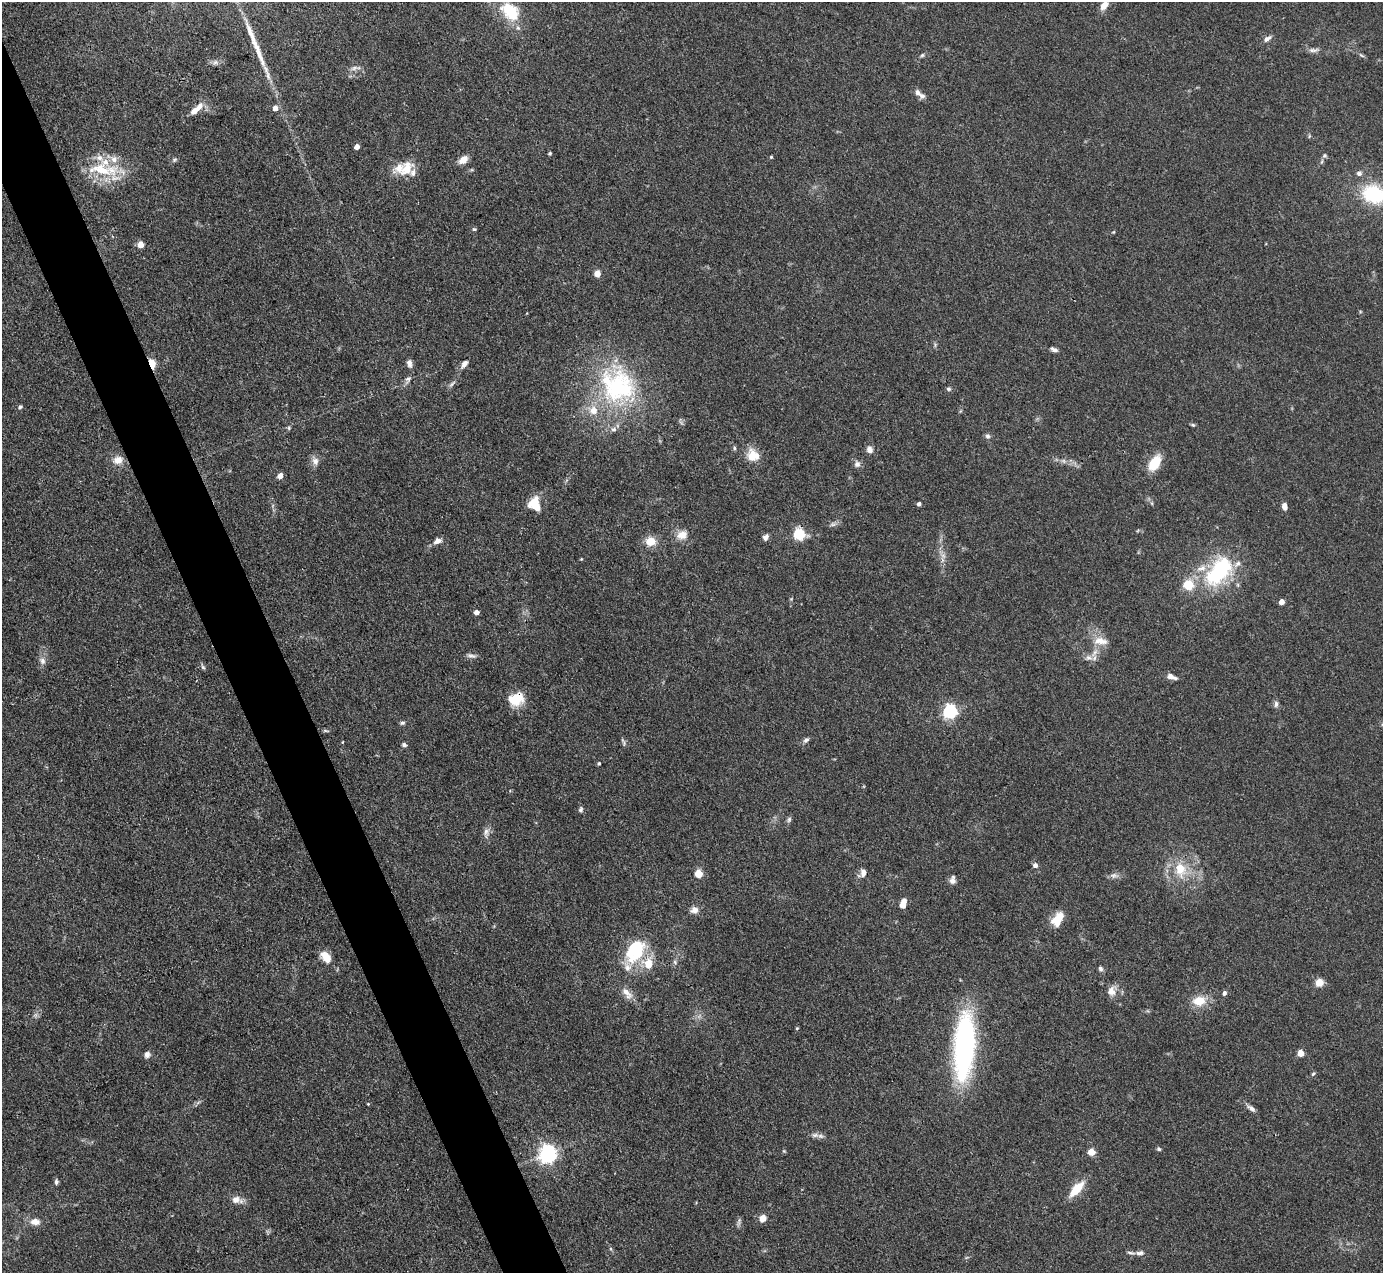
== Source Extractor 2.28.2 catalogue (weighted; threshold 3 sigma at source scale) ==
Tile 11 of 4 x 4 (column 3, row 3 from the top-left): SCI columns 2764-4144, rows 1551-2821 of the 5527 x 5514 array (HDU 1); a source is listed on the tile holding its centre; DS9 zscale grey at full resolution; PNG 1385 x 1275 px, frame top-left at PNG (2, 2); no overlay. Shown black and unused: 4% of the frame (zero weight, under 3 of 4 exposures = <1% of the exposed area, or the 3 px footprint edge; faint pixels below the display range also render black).
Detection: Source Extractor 2.28.2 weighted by HDU 2 'WHT'; one run over the whole footprint, this tile lists its part. Background 0.0867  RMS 0.0058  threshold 0.0263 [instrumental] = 3 sigma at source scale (4.5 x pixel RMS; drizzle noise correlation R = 1.50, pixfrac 1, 0.05/0.05 arcsec/px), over >= 5 px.
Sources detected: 137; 1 too faint to see at this stretch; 1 long thin detection or spike segment (spike, bleed or trail) — not listed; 18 inside a brighter listed object's ellipse — not listed separately; the other 117 listed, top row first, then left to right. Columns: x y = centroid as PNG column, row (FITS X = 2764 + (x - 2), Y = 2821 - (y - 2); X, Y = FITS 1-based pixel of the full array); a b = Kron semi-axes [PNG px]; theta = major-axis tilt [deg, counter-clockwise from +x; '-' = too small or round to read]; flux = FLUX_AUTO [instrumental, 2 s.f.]
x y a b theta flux
1104 5 11 7 50 5.4
510 11 27 18 -43 23
1267 39 12 6 34 2.5
1313 50 12 6 -4 2.3
922 55 6 5 - 0.98
1361 55 9 4 -35 1.1
215 62 9 6 2 2.1
354 68 12 6 11 2.4
918 93 10 7 -52 2.8
275 108 5 5 - 4.3
196 109 22 7 42 6.9
357 147 4 4 - 4.3
550 153 4 3 - 0.9
1324 155 6 6 - 1.2
771 157 4 4 - 0.69
174 160 7 5 45 1.1
463 160 10 7 35 5.7
101 169 56 18 -13 29
407 169 22 15 58 11
1359 173 6 6 - 2
1374 194 27 20 -18 37
474 229 5 4 - 0.85
1113 232 5 4 - 0.59
140 244 5 5 - 8
597 273 5 4 - 9
1054 349 10 5 -23 2
409 363 11 7 -79 2.5
151 364 6 4 -72 33
464 364 10 6 54 3.1
408 380 14 7 64 2.5
452 384 11 5 43 1.7
618 385 57 50 -56 93
949 389 6 5 - 1.2
20 407 5 5 - 0.93
1193 425 6 4 -15 0.95
289 428 6 5 - 0.99
988 436 7 6 - 1.6
734 448 5 5 - 0.92
870 450 9 8 - 2.8
752 457 21 14 -82 9
118 460 12 9 12 6.2
315 461 12 9 -72 3.5
1063 461 9 5 -20 2
1155 463 15 9 59 17
857 464 10 9 - 2.5
280 476 5 5 - 4.9
535 504 14 10 -71 15
919 504 4 4 - 1.8
1284 506 8 6 -83 3.3
799 534 6 5 - 64
682 535 15 12 25 6.5
766 537 8 6 58 2.4
437 541 12 7 24 3.1
650 541 11 10 - 8.9
943 556 9 6 -68 2.5
581 559 3 3 - 0.51
1218 572 40 24 47 55
791 599 4 4 - 0.61
1282 602 4 4 - 5.9
476 612 5 5 - 2.5
1100 641 22 11 -6 7.5
1094 653 15 5 52 4
471 656 13 5 -9 2.1
42 661 11 8 -52 2.7
203 667 8 4 -59 1.2
1171 677 12 5 -21 3.4
516 699 19 14 16 13
1276 704 8 6 83 1.9
950 711 6 6 - 130
402 723 6 5 - 1.3
326 731 9 3 -9 0.97
806 740 9 5 37 1.8
343 742 4 3 - 0.44
623 742 12 4 -71 1.3
404 745 6 5 - 1.4
599 763 4 3 - 0.81
581 809 7 6 - 1.3
789 819 8 5 73 1.3
486 833 16 7 82 3.2
1035 865 6 6 - 2.2
1180 869 21 15 -82 16
863 873 11 8 60 3.8
699 874 5 5 - 19
1114 875 11 7 0 2.6
953 880 10 7 84 2.7
903 905 5 5 - 7.3
694 910 10 8 18 3.6
1058 919 17 10 59 11
635 951 32 21 58 32
326 957 14 8 -48 8.5
675 962 7 4 -47 1
1100 969 7 5 -71 1.5
1319 983 5 5 - 22
1112 991 14 11 83 5.1
627 993 20 9 -49 5.6
1224 993 5 4 - 2
1199 1001 9 7 8 15
797 1028 5 4 - 0.68
964 1046 68 20 86 130
1301 1053 5 4 - 13
147 1054 8 7 - 2.5
1313 1074 6 4 52 0.87
368 1104 4 4 - 0.5
1251 1108 13 6 -36 2.5
815 1135 12 7 1 2.8
1159 1149 5 4 - 1.1
784 1151 4 4 - 0.66
1091 1152 5 5 - 13
547 1154 7 6 - 270
56 1182 8 5 88 1.4
1076 1189 19 8 48 14
236 1200 15 9 -11 5.1
763 1218 5 5 - 11
35 1222 13 9 0 5.1
739 1222 13 4 79 1.4
611 1249 6 3 -71 0.78
1140 1253 11 6 3 2.1
Overlapping masked pixels (flux is a lower limit): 3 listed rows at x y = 151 364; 799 534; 516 699
Isophote crosses this tile's border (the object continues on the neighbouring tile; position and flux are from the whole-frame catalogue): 2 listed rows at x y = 1104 5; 1374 194